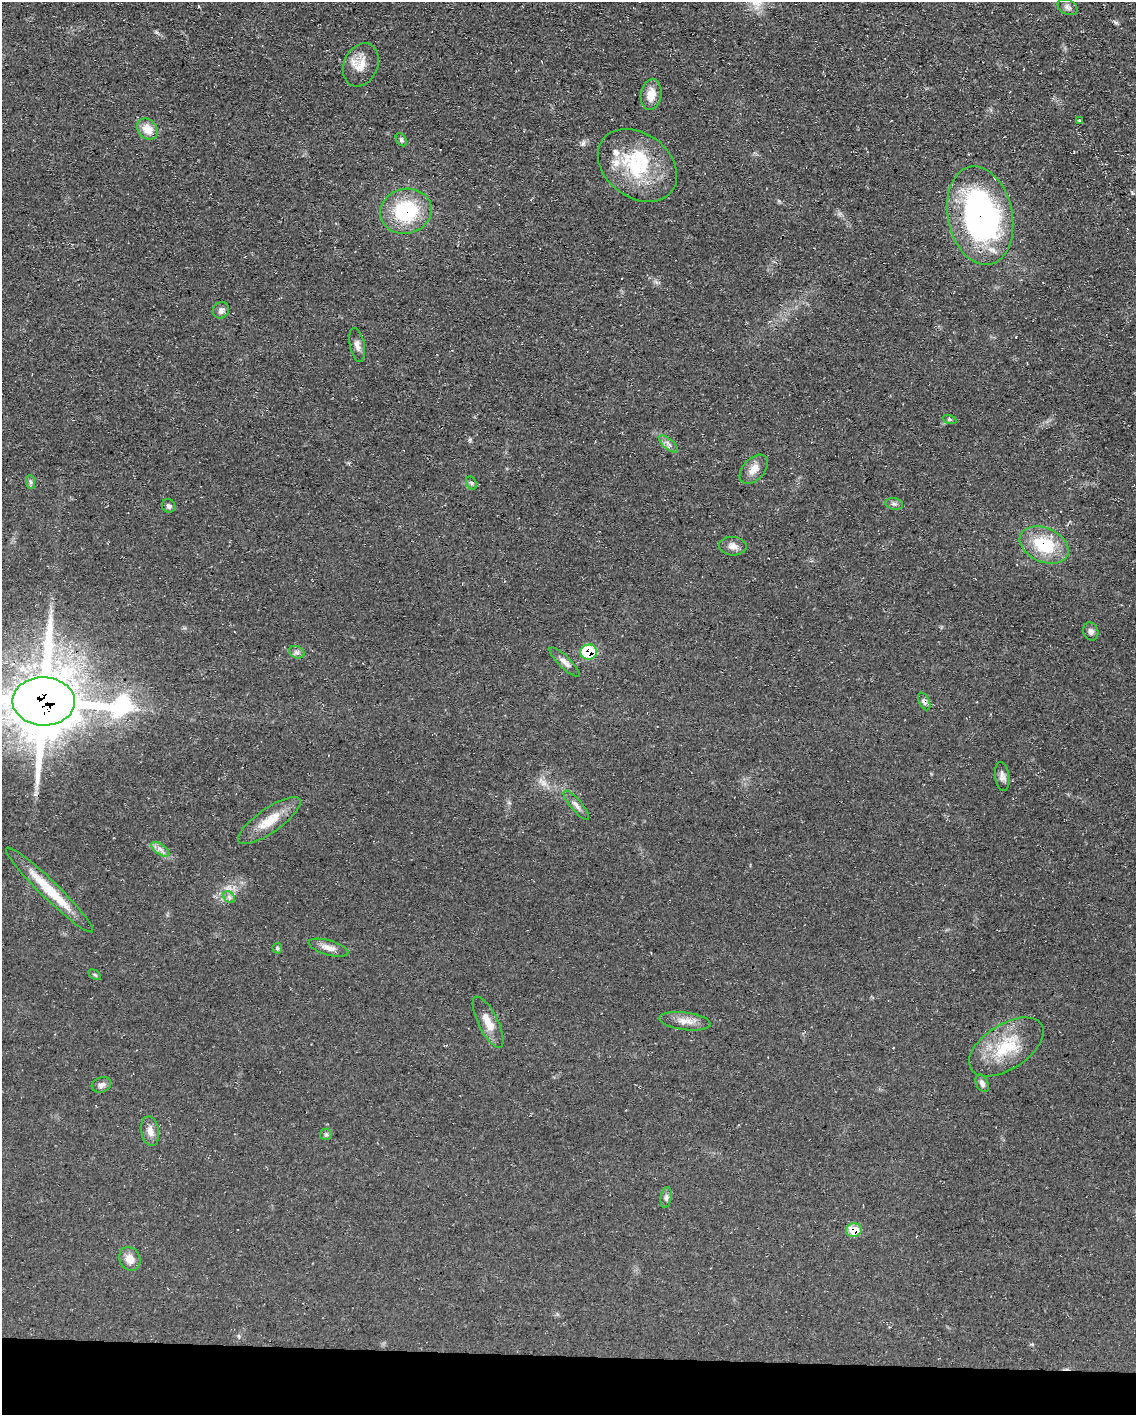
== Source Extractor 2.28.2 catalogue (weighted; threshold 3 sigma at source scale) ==
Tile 10 of 4 x 3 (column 2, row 3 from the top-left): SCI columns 1135-2268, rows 214-1626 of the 4538 x 4557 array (HDU 1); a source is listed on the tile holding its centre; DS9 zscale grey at full resolution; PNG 1138 x 1417 px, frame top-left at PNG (2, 2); each listed source drawn as its Kron ellipse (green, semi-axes under 4 px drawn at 4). Shown black and unused: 4% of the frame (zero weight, under 3 of 4 exposures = <1% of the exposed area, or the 3 px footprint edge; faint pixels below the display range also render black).
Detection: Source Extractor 2.28.2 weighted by HDU 2 'WHT'; one run over the whole footprint, this tile lists its part. Background 0.0698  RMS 0.0075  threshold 0.0339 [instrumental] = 3 sigma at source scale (4.5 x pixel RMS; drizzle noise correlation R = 1.50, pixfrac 1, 0.05/0.05 arcsec/px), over >= 5 px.
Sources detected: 49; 1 too faint to see at this stretch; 1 inside a brighter object's white glare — neither listed nor drawn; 2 inside a brighter listed object's ellipse — not listed separately; the other 45 listed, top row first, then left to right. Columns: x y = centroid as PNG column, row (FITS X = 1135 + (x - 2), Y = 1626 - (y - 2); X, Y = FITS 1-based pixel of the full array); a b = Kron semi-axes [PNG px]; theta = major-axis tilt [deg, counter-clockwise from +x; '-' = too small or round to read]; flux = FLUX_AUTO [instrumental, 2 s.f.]
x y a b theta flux
1067 7 10 7 -26 2.9
361 65 22 17 65 12
651 95 15 10 80 9.7
1079 120 3 2 - 0.84
147 129 12 9 -47 10
401 140 7 5 -60 1.5
637 165 43 32 -37 56
406 211 26 22 14 53
980 216 50 32 -78 200
221 310 8 7 - 3
357 345 17 7 -79 4.3
950 419 7 3 -19 0.98
669 444 11 5 -41 3.1
754 469 17 10 47 7.5
30 482 7 4 -88 1.5
471 483 7 5 -61 1.4
894 504 9 5 -10 2
169 506 7 6 - 2.1
1044 545 26 17 -23 35
733 546 14 9 -3 4.9
1091 632 9 7 -70 2.7
297 652 8 6 -21 2.5
589 652 8 7 - 38
565 662 20 6 -44 4.2
44 701 31 24 -1 5900
924 701 9 5 -63 2.7
1002 776 14 7 -81 3.5
576 805 18 5 -50 3.9
269 821 37 12 35 17
160 849 10 5 -35 3.1
50 890 60 9 -44 31
229 897 7 5 -47 1.9
277 948 5 5 - 1
329 948 20 7 -16 6
95 975 7 3 -35 1
685 1021 26 9 -7 8
488 1022 28 10 -63 10
1006 1047 42 22 33 35
982 1083 9 6 -63 2.8
101 1085 10 7 20 3.1
150 1131 15 9 -80 5.6
326 1134 6 5 - 1.5
666 1197 10 5 81 2.1
854 1230 8 7 - 15
130 1259 12 10 -63 7.4
Overlapping masked pixels (flux is a lower limit): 7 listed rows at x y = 406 211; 980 216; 1044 545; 589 652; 44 701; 924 701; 854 1230
Isophote crosses this tile's border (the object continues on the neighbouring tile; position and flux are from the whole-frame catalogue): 1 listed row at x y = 44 701